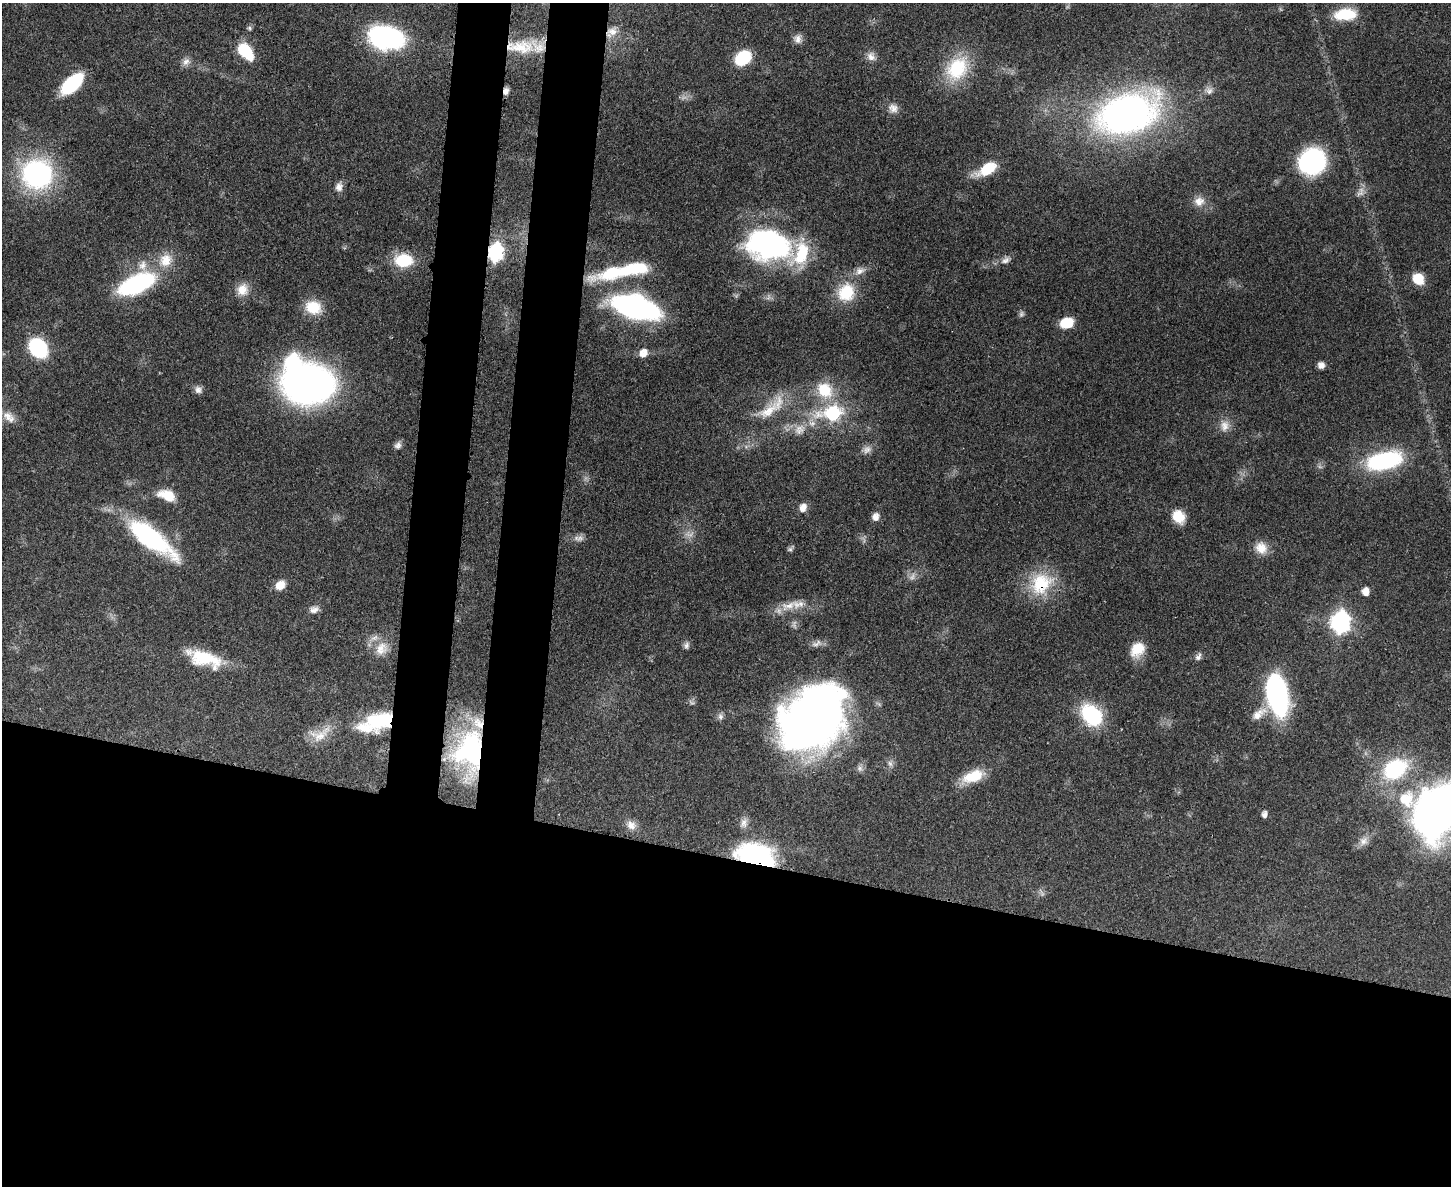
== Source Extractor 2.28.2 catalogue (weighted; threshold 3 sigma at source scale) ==
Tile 11 of 3 x 4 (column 2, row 4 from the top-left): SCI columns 1775-3223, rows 21-1204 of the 4875 x 4778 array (HDU 1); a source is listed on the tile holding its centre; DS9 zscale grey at full resolution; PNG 1453 x 1188 px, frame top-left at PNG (2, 3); no overlay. Shown black and unused: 33% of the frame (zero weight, under 3 of 4 exposures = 7% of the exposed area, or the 3 px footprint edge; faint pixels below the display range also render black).
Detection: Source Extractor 2.28.2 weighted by HDU 2 'WHT'; one run over the whole footprint, this tile lists its part. Background 0.441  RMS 0.0079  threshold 0.0357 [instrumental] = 3 sigma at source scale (4.5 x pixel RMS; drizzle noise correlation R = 1.50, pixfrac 1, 0.05/0.05 arcsec/px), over >= 5 px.
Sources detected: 96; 2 too faint to see at this stretch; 3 inside a brighter object's white glare — not listed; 3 inside a brighter listed object's ellipse — not listed separately; the other 88 listed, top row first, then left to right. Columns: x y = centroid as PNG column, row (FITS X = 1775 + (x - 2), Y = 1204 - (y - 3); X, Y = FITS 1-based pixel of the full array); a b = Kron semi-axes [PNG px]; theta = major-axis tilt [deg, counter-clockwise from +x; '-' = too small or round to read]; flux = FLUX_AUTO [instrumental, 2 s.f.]
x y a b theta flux
1345 14 27 14 4 25
249 28 6 5 - 1.5
612 32 17 11 37 8.4
387 37 25 15 -12 190
798 39 12 9 -87 4.4
521 47 43 17 -1 35
245 51 20 12 -51 29
871 56 12 11 - 5.2
743 58 15 11 39 37
186 62 12 9 48 4.6
957 68 33 26 56 44
72 84 24 12 43 54
506 91 9 7 87 3.6
1209 91 10 9 - 4
893 108 14 12 -35 6.2
1127 114 66 40 17 320
1312 161 22 21 - 100
987 169 21 11 31 26
37 174 31 29 -13 130
339 187 11 10 - 4.5
1360 192 16 7 65 4.2
1199 201 14 13 - 7.8
769 244 27 18 -13 310
495 252 10 8 76 200
802 253 35 20 75 38
165 260 21 17 56 17
403 260 16 13 0 34
1005 260 14 8 25 4.6
143 265 14 11 83 7.8
611 273 47 16 16 41
1418 279 12 10 -51 17
136 284 31 14 24 130
242 290 16 14 57 11
846 292 26 23 66 29
313 307 19 15 -17 20
635 307 37 17 -16 230
1021 314 8 6 76 2
1067 323 12 10 20 19
38 348 15 12 -53 90
643 353 12 10 53 7
1321 365 8 7 - 3.8
308 384 32 24 6 480
198 390 10 9 - 3.8
825 390 26 20 -45 27
769 411 39 15 36 24
832 414 16 12 11 71
9 417 20 11 -43 9.5
1224 426 16 11 83 7.5
799 428 19 9 17 10
398 445 10 8 56 3.3
867 450 12 9 37 4.5
1384 461 39 19 13 83
167 495 20 12 -21 15
803 508 11 9 71 5.2
1178 516 15 12 -57 14
875 517 10 8 80 4.6
150 538 52 17 -37 120
580 538 11 7 34 3.4
1261 548 17 14 -51 11
790 549 7 6 - 1.8
1041 584 33 27 51 39
280 585 12 10 41 8.4
1365 591 9 7 83 5.4
788 606 27 11 20 13
314 609 12 9 20 4.3
1340 622 10 9 - 360
686 645 9 7 84 2.6
381 649 19 15 57 12
1137 649 20 15 49 16
1198 657 11 7 61 2.8
204 658 42 17 -18 37
1277 693 30 15 -79 210
1259 714 23 10 37 8.9
1091 715 25 18 -50 54
720 716 8 7 - 2.5
813 719 49 36 50 810
380 720 33 19 13 47
319 736 38 13 41 16
469 750 45 35 76 100
890 764 9 5 -54 2.6
1395 769 30 22 33 64
973 776 27 14 20 21
1437 811 45 38 54 510
1264 814 8 5 78 2.7
744 823 14 9 76 5
631 825 14 11 -31 6.7
1363 841 14 10 52 5.9
748 854 34 30 -19 66
Overlapping masked pixels (flux is a lower limit): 8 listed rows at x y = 612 32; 521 47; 506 91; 495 252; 1041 584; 380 720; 469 750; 748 854
Isophote crosses this tile's border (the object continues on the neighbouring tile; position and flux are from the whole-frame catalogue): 1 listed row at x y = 1437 811